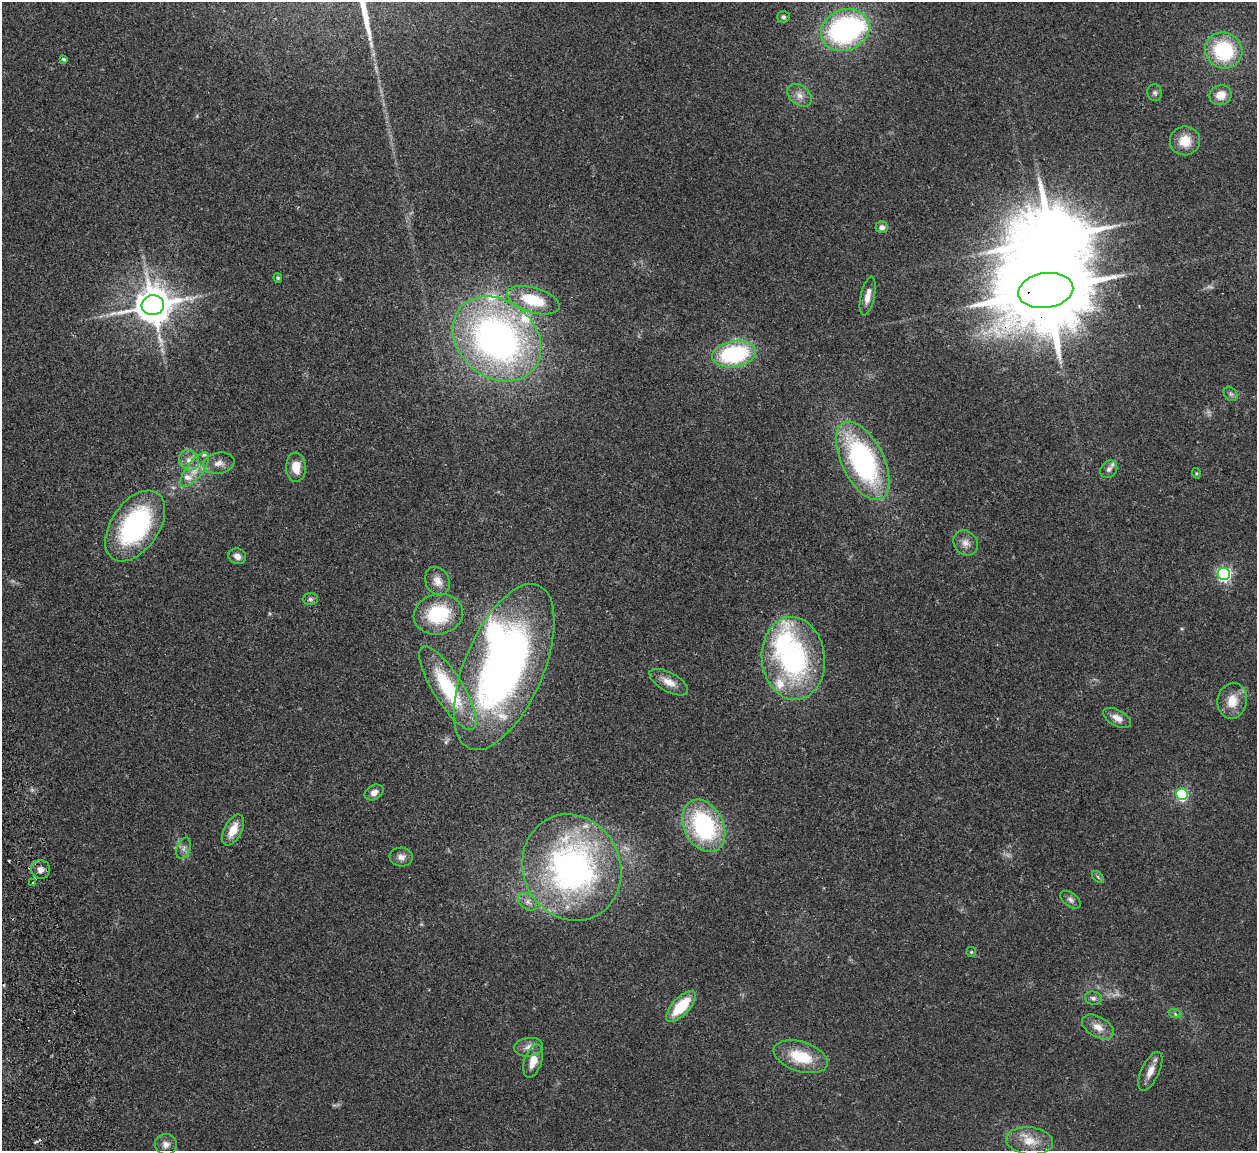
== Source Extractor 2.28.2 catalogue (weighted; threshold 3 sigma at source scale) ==
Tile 7 of 4 x 4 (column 3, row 2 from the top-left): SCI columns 2565-3819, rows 2459-3607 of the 5132 x 5030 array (HDU 1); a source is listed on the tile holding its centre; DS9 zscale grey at full resolution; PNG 1259 x 1153 px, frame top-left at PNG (2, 2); each listed source drawn as its Kron ellipse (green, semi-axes under 4 px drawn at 4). Shown black and unused: <1% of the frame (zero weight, under 2 of 3 exposures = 3% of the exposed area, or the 3 px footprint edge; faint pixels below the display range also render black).
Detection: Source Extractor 2.28.2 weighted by HDU 2 'WHT'; one run over the whole footprint, this tile lists its part. Background 0.176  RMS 0.011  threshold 0.0488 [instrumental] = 3 sigma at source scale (4.5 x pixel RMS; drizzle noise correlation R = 1.50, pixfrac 1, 0.05/0.05 arcsec/px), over >= 5 px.
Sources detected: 80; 2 too faint to see at this stretch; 4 inside a brighter object's white glare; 4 cosmic-ray / hot-pixel residue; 1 long thin detection or spike segment (spike, bleed or trail) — neither listed nor drawn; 9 inside a brighter listed object's ellipse — not listed separately; the other 60 listed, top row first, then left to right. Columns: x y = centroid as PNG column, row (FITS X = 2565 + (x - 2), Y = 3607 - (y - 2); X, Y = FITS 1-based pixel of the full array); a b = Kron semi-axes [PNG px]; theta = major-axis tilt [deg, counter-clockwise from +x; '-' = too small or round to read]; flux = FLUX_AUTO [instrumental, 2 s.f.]
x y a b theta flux
783 17 6 5 - 2.4
845 30 25 20 23 200
1224 50 19 17 -29 83
64 59 4 4 - 2
1155 93 8 7 - 3
800 95 14 9 -40 8.4
1221 95 11 10 - 15
1185 141 15 14 - 19
882 227 6 6 - 5.4
278 278 4 4 - 1.2
1046 290 28 17 8 19000
868 296 20 7 77 9.9
533 300 27 12 -17 47
153 305 11 10 - 3100
497 339 48 38 -40 470
734 354 22 13 10 120
1231 394 8 6 -47 2.5
189 460 11 9 -43 8.2
863 461 42 21 -64 220
219 463 16 10 10 8.7
296 467 14 10 -88 16
1109 469 9 7 51 3.8
195 470 21 8 53 14
1196 473 5 3 - 1.1
135 526 40 24 55 170
966 543 13 11 -52 8.5
237 556 9 7 -22 6.1
1224 574 6 6 - 240
437 581 15 12 -64 11
310 599 7 6 - 2.9
438 614 25 20 13 65
793 658 41 31 -84 200
504 667 89 39 67 560
669 682 21 9 -29 12
448 688 48 15 -58 86
1232 701 18 14 81 20
1117 718 15 8 -28 8.9
374 792 10 7 29 6.4
1182 794 6 5 - 160
704 826 27 19 -62 130
233 830 17 8 63 18
184 848 11 6 69 4.8
401 857 11 9 -6 6.6
572 868 54 48 -66 380
41 869 9 9 - 6.6
1098 877 7 4 -45 1.7
33 883 4 3 - 4.5
1071 900 11 6 -38 4.1
528 902 11 7 -40 5.5
971 952 5 4 - 1.3
1093 998 8 6 -17 3.4
681 1006 19 8 46 44
1175 1014 6 4 -19 1.9
1098 1027 17 10 -30 12
529 1047 14 9 6 7.6
801 1057 28 15 -18 41
533 1061 17 8 72 15
1150 1071 21 9 65 11
1030 1141 23 13 -6 21
166 1144 11 10 - 6.2
Overlapping masked pixels (flux is a lower limit): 1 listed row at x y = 1046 290